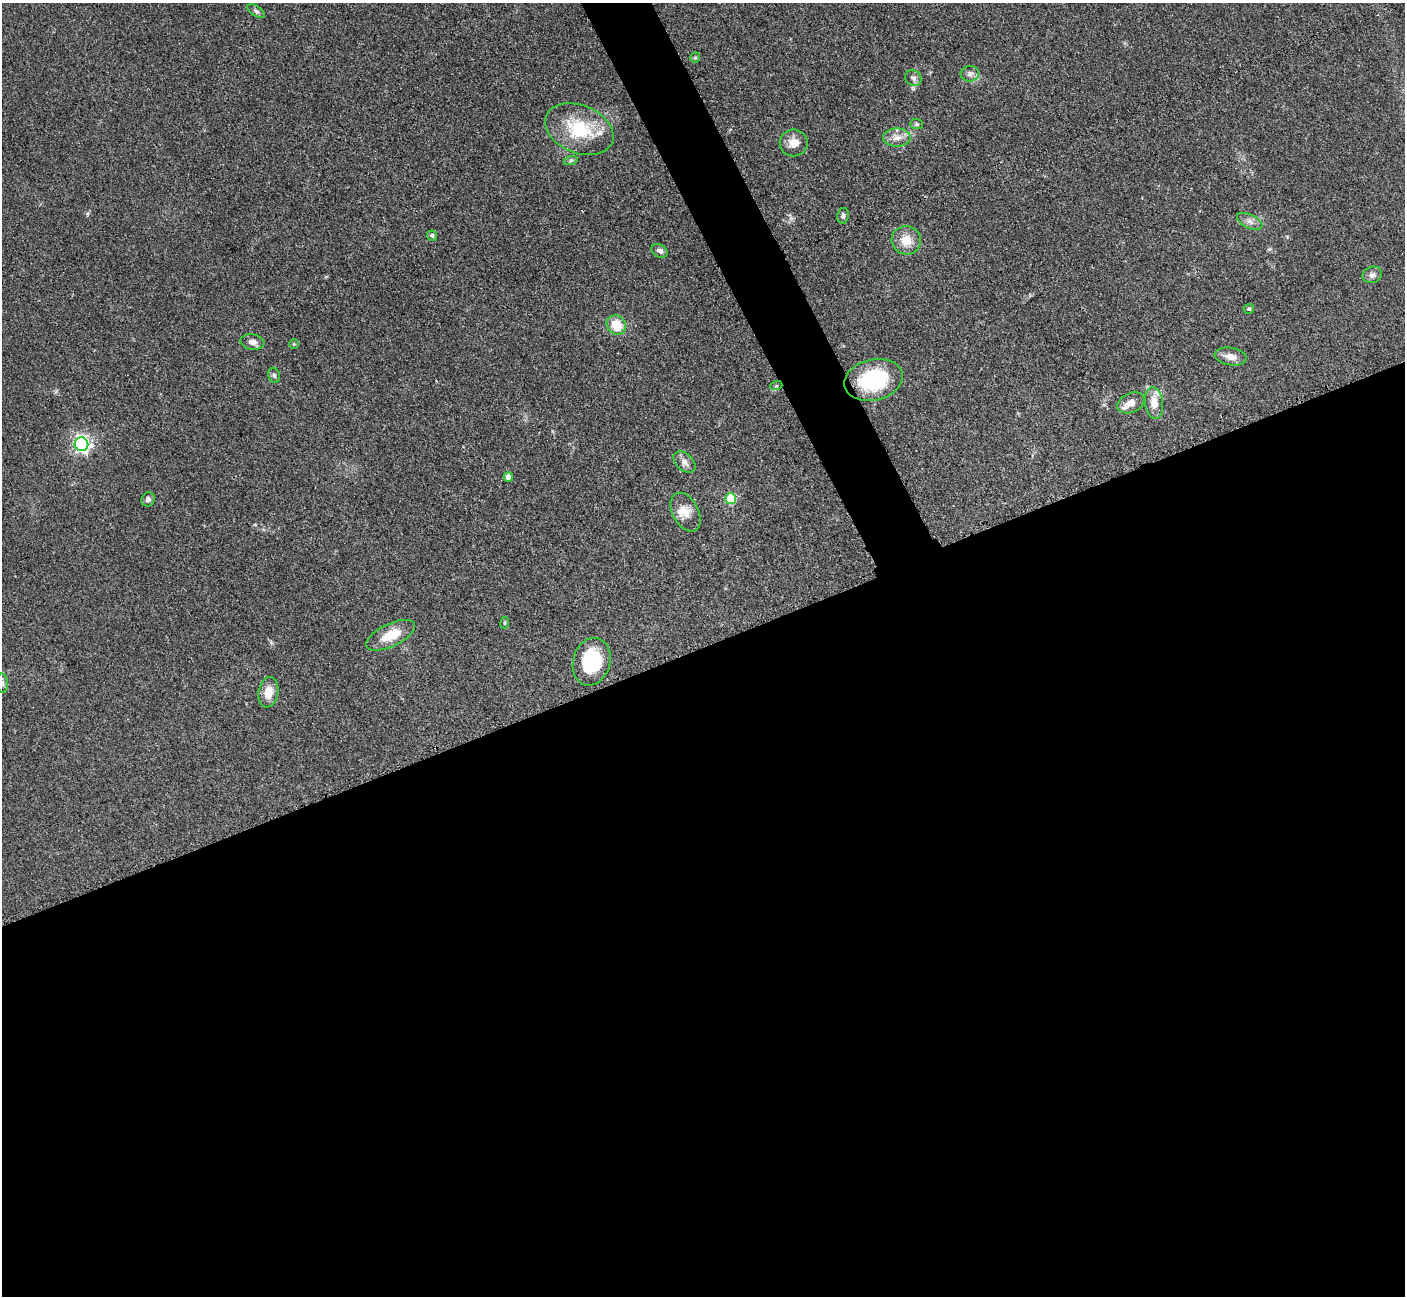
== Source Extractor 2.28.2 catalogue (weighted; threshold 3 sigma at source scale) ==
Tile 15 of 4 x 4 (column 3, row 4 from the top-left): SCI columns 2824-4226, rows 298-1591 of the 5647 x 5638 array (HDU 1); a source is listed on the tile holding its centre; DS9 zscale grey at full resolution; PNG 1407 x 1298 px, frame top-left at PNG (2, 3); each listed source drawn as its Kron ellipse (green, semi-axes under 4 px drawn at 4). Shown black and unused: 52% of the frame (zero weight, under 3 of 4 exposures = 2% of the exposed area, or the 3 px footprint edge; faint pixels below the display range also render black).
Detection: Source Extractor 2.28.2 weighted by HDU 2 'WHT'; one run over the whole footprint, this tile lists its part. Background 0.0828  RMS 0.0058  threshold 0.0259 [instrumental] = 3 sigma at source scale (4.5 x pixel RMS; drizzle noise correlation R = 1.50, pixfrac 1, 0.05/0.05 arcsec/px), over >= 5 px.
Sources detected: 39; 3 inside a brighter listed object's ellipse — not listed separately; the other 36 listed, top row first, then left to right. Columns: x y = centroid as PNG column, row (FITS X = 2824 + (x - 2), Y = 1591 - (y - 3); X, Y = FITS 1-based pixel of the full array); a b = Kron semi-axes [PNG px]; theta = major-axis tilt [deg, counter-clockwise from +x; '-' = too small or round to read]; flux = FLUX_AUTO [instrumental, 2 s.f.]
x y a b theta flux
256 11 10 5 -33 1.4
695 58 5 5 - 0.93
970 74 9 7 6 2.2
913 78 8 7 - 2.2
917 124 6 5 - 1.2
579 129 36 24 -22 32
897 138 14 9 0 4.9
794 143 14 13 - 6.6
571 160 7 4 19 0.99
843 216 8 6 79 1.7
1250 221 13 6 -24 3.1
432 236 5 4 - 1.1
906 240 15 14 - 8.4
660 251 8 6 -30 2.3
1372 275 10 8 20 2.4
1249 309 5 5 - 0.87
616 325 10 9 - 12
252 342 12 7 -9 3.1
294 344 4 4 - 0.56
1231 356 16 8 -11 4.6
274 375 8 5 -74 1.2
873 380 30 20 13 46
776 386 6 4 18 0.7
1131 403 14 9 23 5.4
1154 403 16 9 -82 7.7
81 444 7 6 - 200
685 462 13 8 -42 3.5
508 477 5 4 - 3.9
148 499 7 6 - 1.7
731 499 5 5 - 30
686 512 21 13 -62 7.4
505 623 6 3 82 0.67
391 635 26 11 26 13
592 662 24 18 74 34
2 683 9 6 -88 1.7
268 692 15 10 80 7
Isophote crosses this tile's border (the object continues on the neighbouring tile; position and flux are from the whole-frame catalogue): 1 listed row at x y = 2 683